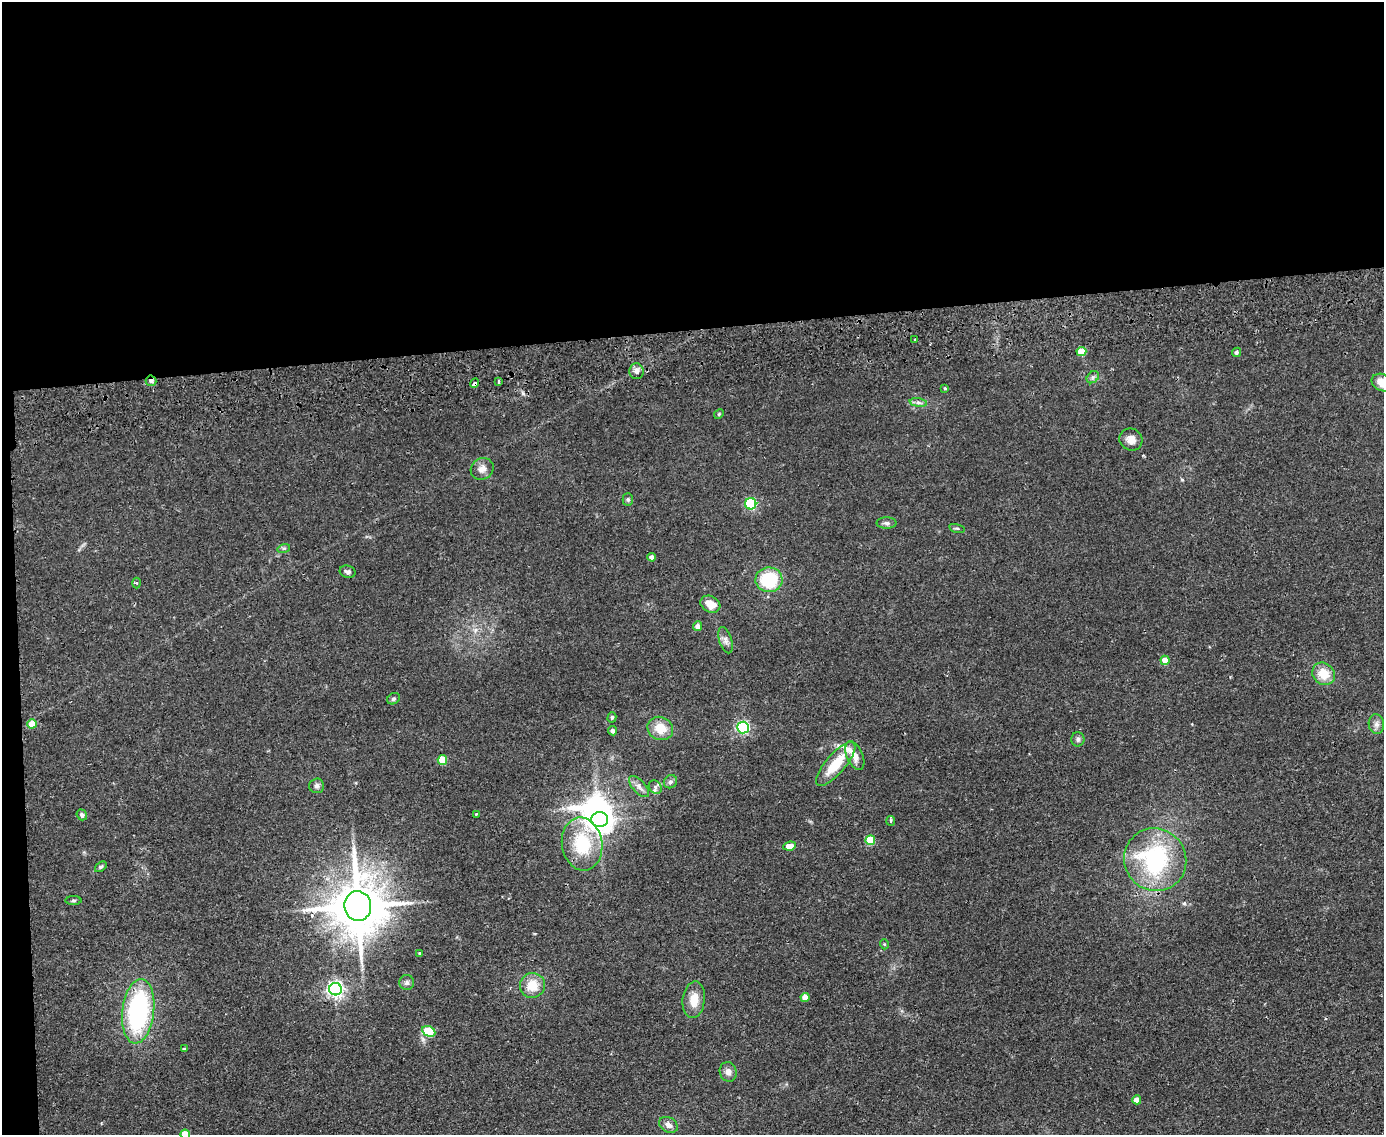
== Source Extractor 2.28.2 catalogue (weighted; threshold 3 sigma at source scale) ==
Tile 1 of 3 x 4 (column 1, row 1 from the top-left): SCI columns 136-1517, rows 3455-4587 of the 4520 x 4643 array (HDU 1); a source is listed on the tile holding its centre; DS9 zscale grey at full resolution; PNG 1386 x 1137 px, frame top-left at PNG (2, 2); each listed source drawn as its Kron ellipse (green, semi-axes under 4 px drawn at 4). Shown black and unused: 30% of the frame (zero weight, under 2 of 3 exposures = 3% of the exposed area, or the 3 px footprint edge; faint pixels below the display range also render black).
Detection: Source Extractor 2.28.2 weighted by HDU 2 'WHT'; one run over the whole footprint, this tile lists its part. Background 0.0804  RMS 0.0083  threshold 0.0372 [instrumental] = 3 sigma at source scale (4.5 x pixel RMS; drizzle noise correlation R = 1.50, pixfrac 1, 0.05/0.05 arcsec/px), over >= 5 px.
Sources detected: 71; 1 inside a brighter object's white glare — neither listed nor drawn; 2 inside a brighter listed object's ellipse — not listed separately; the other 68 listed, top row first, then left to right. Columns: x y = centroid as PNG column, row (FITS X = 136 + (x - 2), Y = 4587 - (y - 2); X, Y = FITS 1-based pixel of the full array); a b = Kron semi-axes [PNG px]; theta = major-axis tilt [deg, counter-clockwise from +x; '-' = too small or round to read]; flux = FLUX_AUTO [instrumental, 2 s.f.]
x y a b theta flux
915 340 3 2 - 0.74
1081 352 5 4 - 15
1236 352 5 4 - 2.1
636 371 8 7 - 3.9
1093 377 7 5 44 2
151 381 5 5 - 2.1
499 381 3 3 - 4.9
474 383 5 3 - 4.4
1382 383 11 8 -25 10
945 388 3 3 - 0.91
918 403 9 4 -9 2.2
719 414 5 4 - 0.96
1131 439 12 11 - 6.5
482 469 12 10 34 5.6
628 499 6 5 - 1.4
751 504 6 5 - 80
887 523 10 5 0 2.3
957 528 8 3 -13 1.1
284 548 6 4 17 1.3
652 557 4 4 - 4.2
348 572 8 6 -16 2.4
769 580 13 12 - 42
136 583 5 3 - 0.91
710 604 10 8 -28 10
697 626 5 4 - 3.8
726 640 13 6 -71 3.5
1165 660 4 4 - 11
1324 674 12 10 -42 15
393 699 7 5 30 1.6
612 717 5 4 - 1.3
32 724 5 4 - 14
1376 724 10 7 -80 3.7
743 727 6 6 - 130
660 728 13 11 -23 14
613 731 4 4 - 2.3
1078 739 7 6 - 2.2
855 756 15 8 -66 7.7
442 760 5 4 - 23
836 764 28 9 49 25
670 782 7 6 - 2.4
317 786 7 7 - 2.4
639 786 13 6 -47 3.9
655 787 7 6 - 2.3
476 814 4 4 - 0.69
82 815 5 5 - 2.3
600 820 8 7 - 740
891 821 5 4 - 1.3
870 840 5 5 - 26
582 844 26 20 -81 42
790 846 6 4 8 8.7
1155 860 32 30 -49 96
101 867 6 4 37 1.3
73 901 8 4 0 1.3
358 906 15 13 -83 4700
884 944 5 3 - 0.77
420 953 3 3 - 0.94
407 982 7 7 - 2.4
532 985 12 12 - 15
335 989 6 6 - 280
805 997 4 4 - 10
694 1000 18 11 84 12
138 1011 32 16 83 120
429 1031 7 5 -25 37
184 1049 4 3 - 1.3
728 1072 10 8 -71 4.5
1137 1100 4 4 - 8.5
668 1125 10 7 -32 4.3
185 1134 5 4 - 23
Overlapping masked pixels (flux is a lower limit): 3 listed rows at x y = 151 381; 474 383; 1155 860
Isophote crosses this tile's border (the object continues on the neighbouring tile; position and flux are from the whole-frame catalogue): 2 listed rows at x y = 1382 383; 185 1134